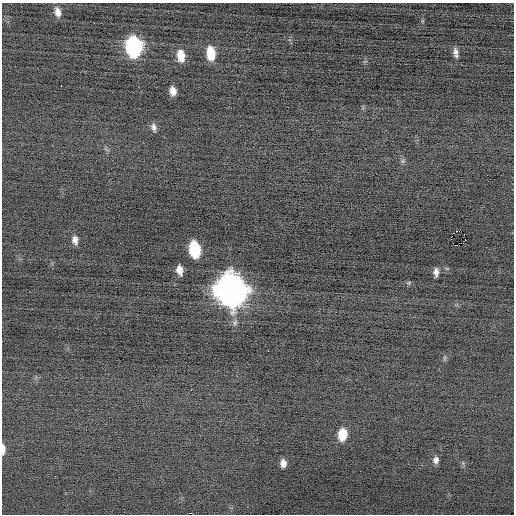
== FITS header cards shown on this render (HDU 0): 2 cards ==
NAXIS1  =                  512 / Axis length
NAXIS2  =                  512 / Axis length

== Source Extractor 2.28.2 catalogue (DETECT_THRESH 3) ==
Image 512 x 512 px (HDU 0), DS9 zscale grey, 1 PNG px = 1 image px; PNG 516 x 516 px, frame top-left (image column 1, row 512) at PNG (2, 3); no overlay
Background -0.159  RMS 0.69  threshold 2.07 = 3 sigma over >= 5 px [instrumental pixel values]
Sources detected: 24; all 24 listed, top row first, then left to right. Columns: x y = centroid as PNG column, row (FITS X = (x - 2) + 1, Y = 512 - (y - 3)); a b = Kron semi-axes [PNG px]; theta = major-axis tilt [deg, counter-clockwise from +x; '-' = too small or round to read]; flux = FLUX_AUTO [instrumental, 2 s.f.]
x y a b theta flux
57 12 11 7 -77 300
134 46 13 9 -85 9600
455 52 10 6 -88 200
211 53 12 7 -84 1100
181 56 11 7 -82 740
61 86 2 2 - 61
173 91 8 5 -77 370
154 127 11 6 -76 190
403 161 6 6 - 94
456 231 2 2 - 360
451 238 4 2 - 2300
75 240 10 6 -80 240
465 240 2 2 - 120
455 245 3 2 - 59
195 249 12 7 -81 3700
180 270 8 6 -78 360
436 272 8 4 89 200
231 290 15 12 -83 77000
268 351 2 2 - 160
445 358 7 4 71 69
342 434 10 7 85 1100
3 449 11 4 -89 260
436 460 8 6 83 200
283 463 7 5 -87 280
At the frame edge (FLAGS 8, measured only in part): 1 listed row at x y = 3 449